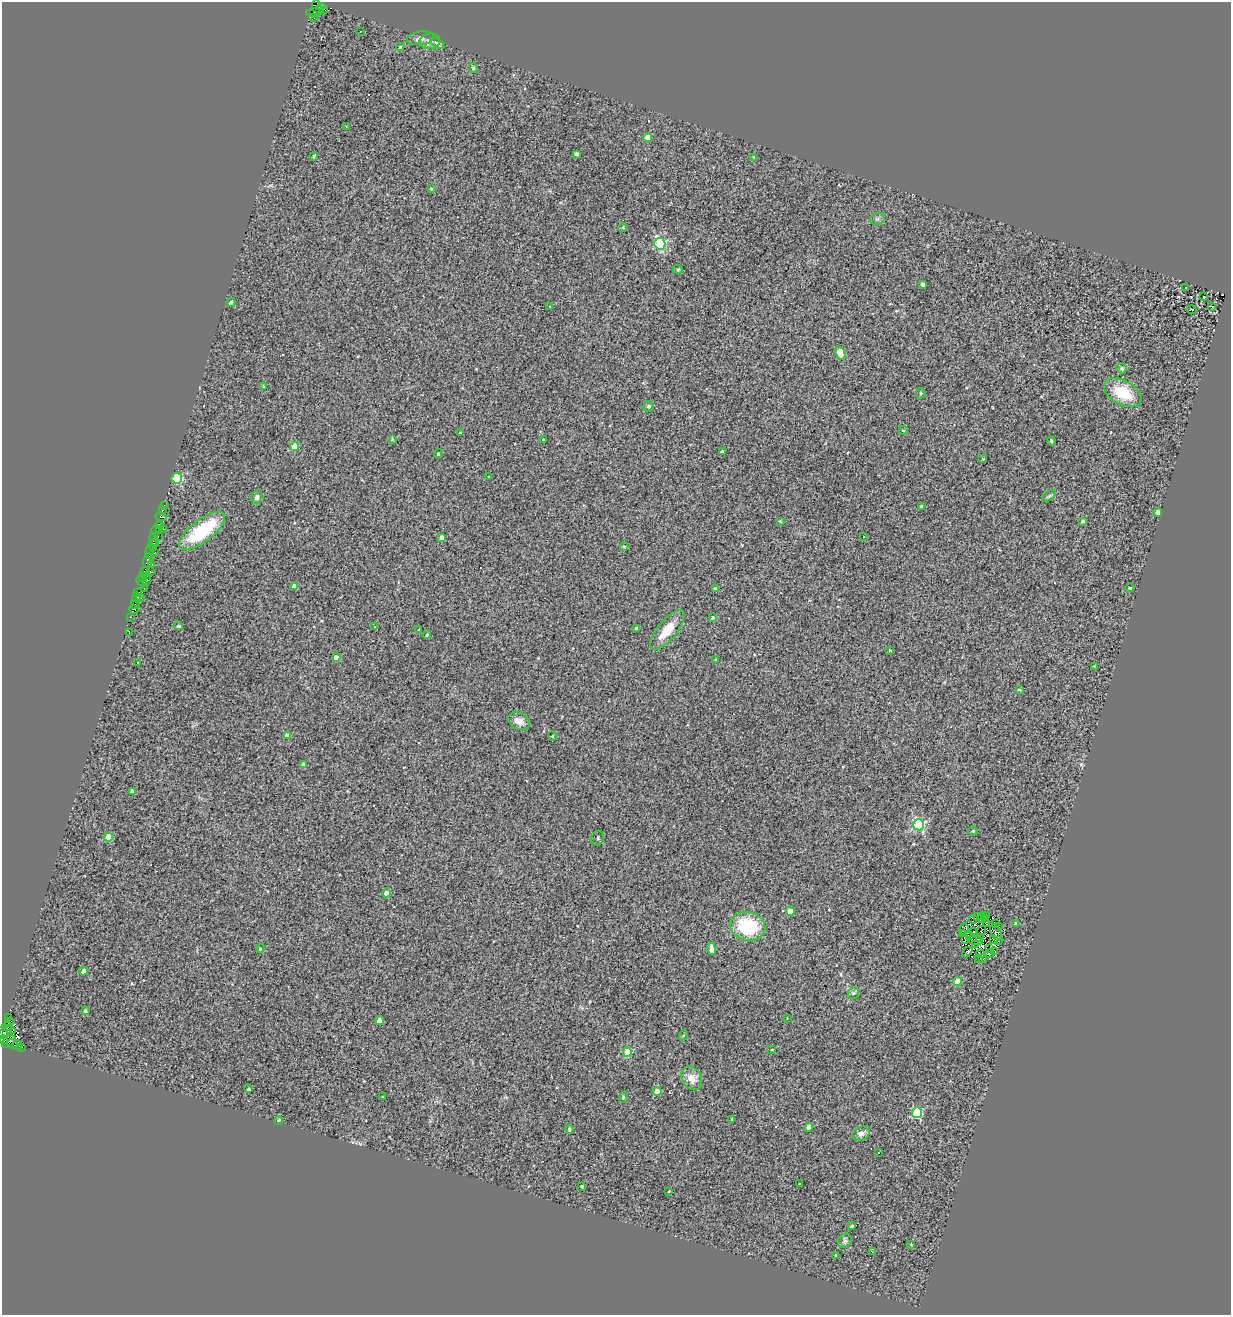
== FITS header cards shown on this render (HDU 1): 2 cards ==
NAXIS1  =                 1229
NAXIS2  =                 1313

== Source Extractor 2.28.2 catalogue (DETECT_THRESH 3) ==
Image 1229 x 1313 px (HDU 1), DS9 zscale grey, 1 PNG px = 1 image px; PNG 1233 x 1317 px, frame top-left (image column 1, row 1313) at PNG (2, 2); each listed source drawn as its Kron ellipse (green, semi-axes under 4 px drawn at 4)
Background 0.419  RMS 0.64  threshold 1.91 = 3 sigma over >= 5 px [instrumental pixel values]
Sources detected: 191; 12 with non-positive FLUX_AUTO (blend fragments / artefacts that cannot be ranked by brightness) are neither listed nor drawn; the other 179 listed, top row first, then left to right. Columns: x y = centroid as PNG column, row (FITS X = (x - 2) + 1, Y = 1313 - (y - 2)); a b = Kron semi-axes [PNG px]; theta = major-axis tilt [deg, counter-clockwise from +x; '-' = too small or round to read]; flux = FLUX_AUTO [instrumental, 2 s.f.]
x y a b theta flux
317 7 6 4 -64 62
323 8 6 2 -40 120
319 11 4 2 - 390
314 13 8 4 1 470
314 18 3 2 - 43
360 32 2 2 - 26
421 38 13 6 7 210
430 41 10 7 6 160
438 43 8 4 -31 120
400 47 4 4 - 59
473 68 5 5 - 64
346 127 3 3 - 39
648 137 4 4 - 590
577 154 4 3 - 110
314 156 4 3 - 69
754 158 4 3 - 55
431 189 3 3 - 54
878 219 7 6 - 100
623 228 5 3 - 41
660 244 6 5 - 3600
678 269 5 4 - 50
923 284 4 3 - 160
1186 288 3 2 - 21
1204 297 3 3 - 82
231 302 4 4 - 100
1212 306 3 2 - 45
550 307 4 3 - 35
1192 310 5 2 - 96
840 353 7 4 -67 920
1122 368 5 5 - 100
264 386 4 3 - 56
921 393 5 5 - 49
1123 393 20 12 -29 1400
649 406 5 5 - 82
903 430 4 3 - 48
460 433 3 3 - 51
392 439 4 4 - 43
543 439 3 2 - 28
1051 441 5 3 - 51
294 446 4 4 - 1100
722 451 3 3 - 68
438 454 4 4 - 55
983 459 4 4 - 52
489 477 3 2 - 31
177 478 5 5 - 3600
1049 496 8 4 36 78
257 497 6 5 - 150
164 505 2 2 - 38
921 506 3 3 - 120
162 510 4 3 - 250
1158 512 4 4 - 240
161 517 5 3 - 670
780 521 3 3 - 39
1082 521 4 3 - 82
160 525 3 3 - 670
159 529 4 2 - 200
164 529 3 2 - 92
156 530 4 2 - 170
202 531 28 11 38 2800
863 536 3 3 - 74
158 537 3 2 - 190
442 538 4 4 - 160
154 540 6 3 -67 1000
153 545 5 3 - 690
624 546 4 4 - 47
150 551 7 3 85 450
155 552 2 2 - 33
148 561 7 4 79 770
152 564 3 2 - 98
145 572 5 2 - 360
151 572 3 2 - 44
143 577 4 3 - 180
147 580 5 3 - 460
142 581 6 2 -43 84
294 586 4 4 - 230
144 588 3 2 - 130
1130 588 5 3 - 46
715 589 3 3 - 110
138 593 4 3 - 500
136 597 5 3 - 410
141 598 2 2 - 24
135 604 4 2 - 180
134 609 5 4 - 350
130 617 3 2 - 100
713 618 4 4 - 82
179 626 3 3 - 77
375 626 3 2 - 63
419 629 3 2 - 40
637 629 4 3 - 71
667 630 24 9 50 860
129 633 3 2 - 210
427 635 4 3 - 51
890 650 4 3 - 41
336 657 4 4 - 360
715 659 4 3 - 39
138 663 3 2 - 37
1094 666 3 2 - 40
1019 690 4 3 - 69
519 721 11 8 -25 320
287 736 4 4 - 390
552 736 4 4 - 41
303 764 3 3 - 67
132 791 4 4 - 130
919 825 5 5 - 4300
973 831 4 4 - 57
108 837 4 4 - 840
598 838 7 6 - 110
386 893 4 4 - 280
790 911 4 4 - 550
987 915 3 2 - 6.8
978 917 4 2 - 8.4
982 918 5 2 - 78
973 919 4 2 - 20
986 919 3 2 - 41
987 923 2 2 - 30
995 923 2 2 - 27
1016 923 4 4 - 69
748 926 18 14 -14 2300
999 927 4 3 - 71
964 929 6 3 70 98
981 930 5 2 - 41
973 931 2 2 - 44
996 933 8 5 -63 180
962 934 3 2 - 99
970 936 4 3 - 5
979 937 3 2 - 25
965 939 3 2 - 60
975 940 8 3 -10 4.2
994 940 3 2 - 14
998 941 3 2 - 39
976 944 3 2 - 26
260 948 4 4 - 43
712 949 6 4 -80 350
990 949 4 2 - 39
995 951 2 2 - 0.48
967 952 6 3 44 100
980 954 4 2 - 49
989 954 2 2 - 39
978 958 3 2 - 47
983 958 3 2 - 37
83 971 4 4 - 190
957 982 4 4 - 960
853 993 6 5 - 93
85 1011 4 3 - 74
9 1017 3 2 - 190
787 1018 2 2 - 25
379 1021 4 4 - 560
9 1022 5 2 - 180
7 1026 5 3 - 150
10 1030 5 2 - 400
5 1032 9 4 43 380
684 1035 5 3 - 43
3 1040 4 2 - 250
9 1042 7 5 39 750
13 1044 6 2 -39 320
17 1045 5 4 - 210
22 1047 3 2 - 4700
772 1049 3 2 - 32
627 1052 4 4 - 1400
692 1078 12 9 -58 440
249 1089 3 3 - 75
657 1091 4 4 - 600
382 1097 2 2 - 29
623 1097 6 4 63 56
917 1113 5 5 - 3400
732 1119 4 3 - 39
279 1120 4 4 - 72
809 1127 4 4 - 570
569 1129 4 4 - 69
861 1133 9 6 27 200
878 1153 3 3 - 92
800 1184 3 2 - 29
582 1186 3 3 - 57
669 1191 3 2 - 28
852 1226 3 3 - 68
845 1241 8 6 54 110
911 1244 4 4 - 36
872 1252 3 2 - 77
836 1256 3 3 - 65
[12 non-positive-flux detections neither listed nor drawn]